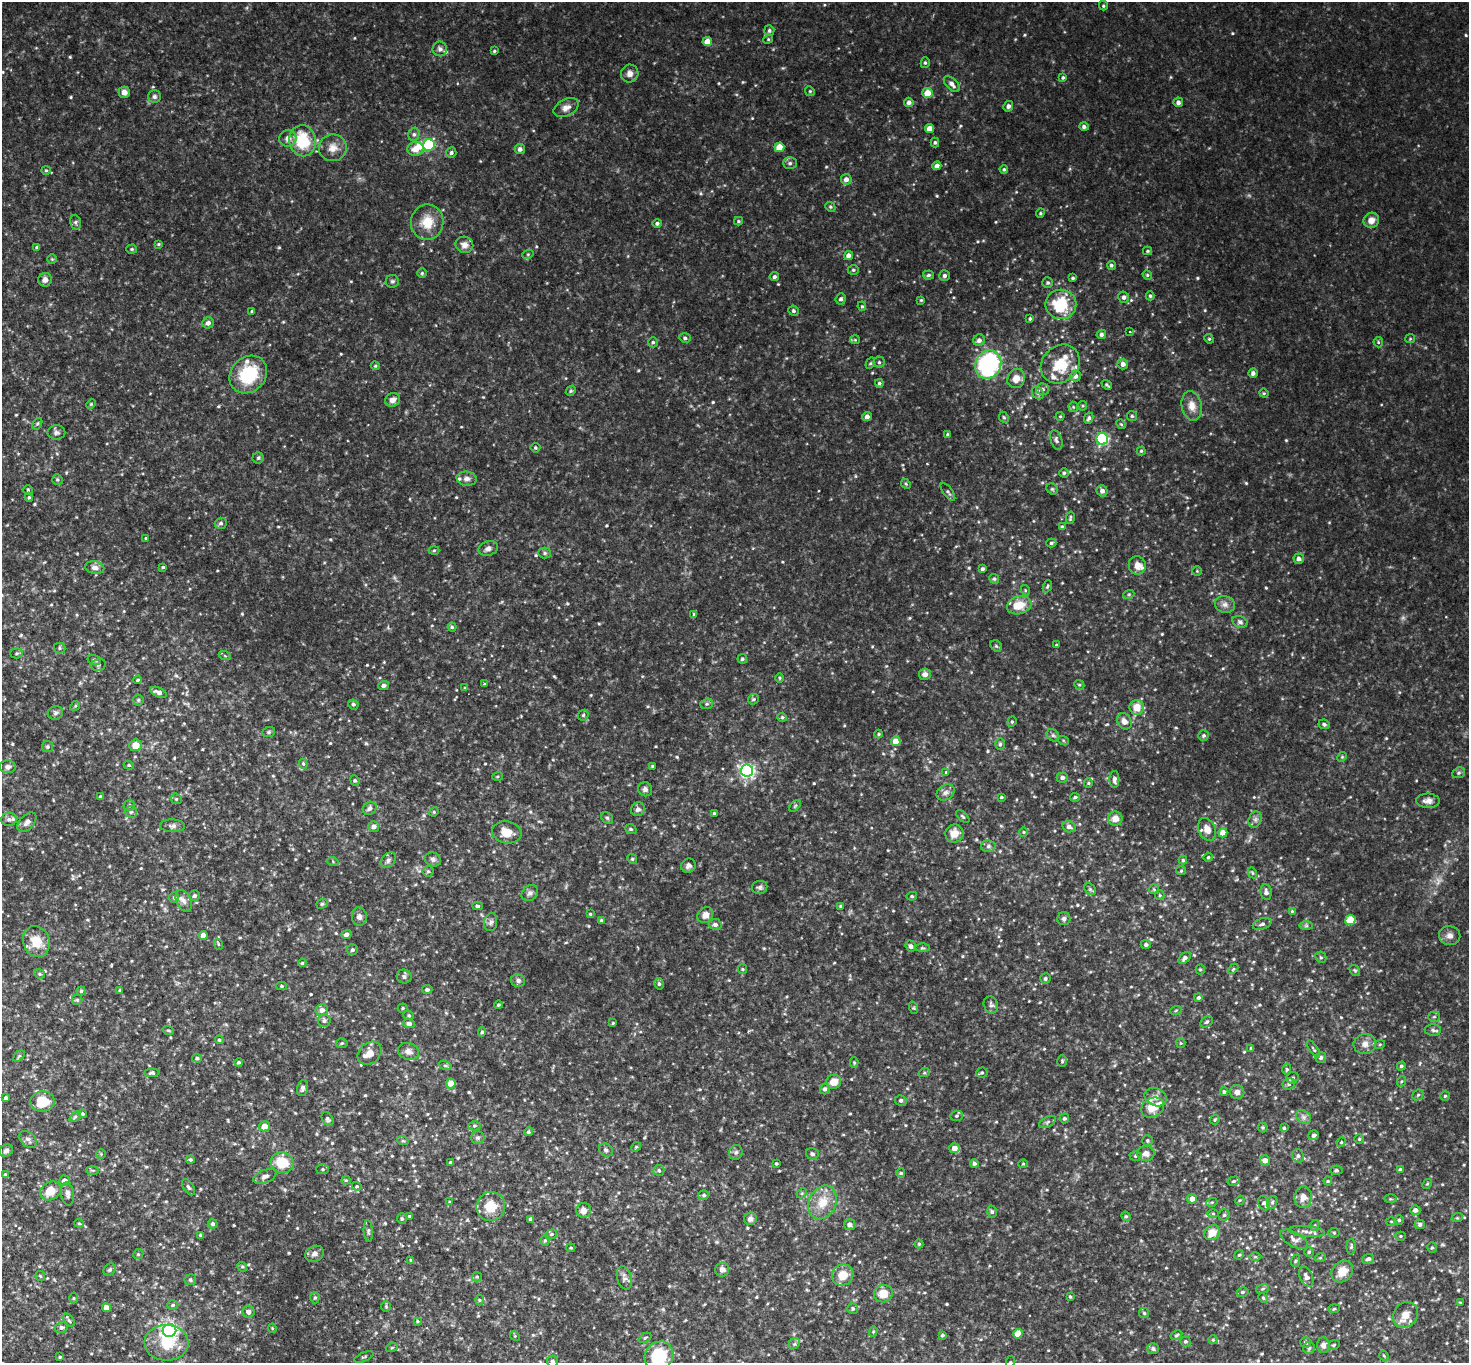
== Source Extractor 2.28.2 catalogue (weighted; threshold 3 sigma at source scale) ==
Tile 7 of 4 x 4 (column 3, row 2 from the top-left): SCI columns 2977-4443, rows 3043-4403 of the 5953 x 5945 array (HDU 1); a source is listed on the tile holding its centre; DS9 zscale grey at full resolution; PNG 1471 x 1365 px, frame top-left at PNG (2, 2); each listed source drawn as its Kron ellipse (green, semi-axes under 4 px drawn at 4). Shown black and unused: <1% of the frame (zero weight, under 2 of 3 exposures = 3% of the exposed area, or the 3 px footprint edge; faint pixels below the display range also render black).
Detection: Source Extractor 2.28.2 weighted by HDU 2 'WHT'; one run over the whole footprint, this tile lists its part. Background 0.139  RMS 0.011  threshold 0.0513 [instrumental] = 3 sigma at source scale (4.5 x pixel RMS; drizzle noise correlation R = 1.50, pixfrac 1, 0.05/0.05 arcsec/px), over >= 5 px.
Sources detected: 643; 1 too faint to see at this stretch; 2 cosmic-ray / hot-pixel residue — neither listed nor drawn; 12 inside a brighter listed object's ellipse — not listed separately; of the other 628, all 500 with FLUX_AUTO >= 1.1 (the completeness limit of this list) listed and drawn (128 fainter detections not listed), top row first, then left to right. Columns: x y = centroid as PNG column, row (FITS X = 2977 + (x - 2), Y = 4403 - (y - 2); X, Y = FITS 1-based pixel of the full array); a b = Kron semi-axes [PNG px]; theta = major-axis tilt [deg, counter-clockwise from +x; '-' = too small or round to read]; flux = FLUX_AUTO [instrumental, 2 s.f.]
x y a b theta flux
1103 6 5 3 - 1.4
769 31 5 5 - 2.2
768 39 5 4 - 1.2
707 42 5 4 - 10
440 49 7 7 - 3.3
494 51 3 3 - 1.2
925 63 5 4 - 1.7
630 74 9 8 - 5.1
1063 78 4 3 - 1.5
952 84 10 5 -44 4.8
810 91 5 4 - 1.4
124 92 5 5 - 5.9
928 93 5 5 - 15
154 96 6 6 - 2.6
909 102 4 4 - 4.1
1178 102 5 4 - 3.3
1008 106 5 4 - 3
566 108 13 8 28 6.3
1084 126 5 4 - 2.8
929 129 4 4 - 8.4
414 134 7 5 74 2.7
288 138 8 8 - 5.8
303 141 16 13 -78 44
935 142 5 4 - 1.8
429 145 6 5 - 91
779 147 5 4 - 18
333 148 14 13 - 9.8
416 149 8 7 - 11
520 149 5 5 - 4
451 153 5 5 - 2.5
790 163 7 5 0 2.5
937 166 4 4 - 7.1
1004 169 4 3 - 1.3
46 170 4 4 - 1.2
846 179 5 5 - 5.1
830 207 5 4 - 1.4
1040 213 5 3 - 1.3
1371 220 8 7 - 8.1
738 221 4 4 - 1.2
75 222 7 5 -75 2.4
427 222 18 16 82 21
657 223 4 4 - 2.2
158 244 4 3 - 1.3
464 245 9 8 - 6.3
37 247 4 3 - 2.4
132 249 5 4 - 1.5
1147 251 4 4 - 1.3
528 254 5 3 - 1.2
848 256 5 4 - 5.4
52 259 5 5 - 1.5
1111 265 5 4 - 2
853 270 5 4 - 1.6
422 273 5 5 - 1.5
929 275 5 4 - 1.9
944 275 5 5 - 2.7
1147 275 5 4 - 1.3
774 277 4 4 - 2.2
1073 278 4 3 - 1.5
45 280 7 7 - 5
392 281 6 6 - 2.2
1048 283 5 5 - 1.7
1150 296 4 4 - 1.6
1124 297 6 5 - 3.1
841 299 5 5 - 2.5
921 300 4 3 - 1.2
1061 304 15 15 - 45
862 306 5 4 - 1.3
252 311 4 4 - 1.4
793 311 5 5 - 2.5
1030 319 3 3 - 1.6
208 323 6 5 - 3.8
1129 332 3 3 - 1.2
1101 334 5 4 - 2.8
685 338 6 5 - 2.4
1209 339 5 4 - 1.4
1410 339 5 4 - 1.2
855 340 5 4 - 1.2
979 340 6 5 - 4.3
653 342 5 4 - 1.9
1378 342 5 5 - 1.4
879 362 5 5 - 2.1
870 363 6 4 58 1.4
988 364 14 12 65 150
1060 364 21 18 44 35
1123 364 5 5 - 5.1
375 366 4 3 - 1.3
1253 373 4 4 - 3.7
248 374 20 17 45 53
1075 376 5 5 - 4.3
1016 378 10 8 66 9.3
879 383 4 4 - 1.7
1107 385 6 4 -39 1.6
1043 389 6 6 - 3
571 391 5 4 - 1.5
1038 393 7 5 -51 2.4
1264 393 5 4 - 1.2
393 400 7 6 - 6.3
91 404 5 4 - 1.2
1083 406 4 4 - 1.2
1192 406 15 10 -79 11
1073 407 5 5 - 1.4
867 416 4 4 - 4.8
1060 416 4 4 - 1.1
1132 416 5 5 - 1.6
1004 417 6 4 -67 1.4
1089 418 6 4 64 2.2
37 424 6 4 58 1.4
1121 424 5 4 - 1.2
56 432 9 7 0 3.2
948 435 4 4 - 2
1102 439 6 6 - 180
1056 440 10 5 -73 3
535 448 5 5 - 1.6
1141 451 4 4 - 1.3
258 458 5 5 - 1.7
1064 473 4 4 - 1.8
467 479 10 7 -6 4.2
57 480 5 5 - 1.7
906 484 5 4 - 1.3
1052 489 6 5 - 1.7
28 490 5 5 - 1.4
1102 491 6 5 - 4.4
948 492 10 4 -53 2.2
29 497 4 4 - 1.6
1070 518 6 3 77 1.5
221 523 6 5 - 2.4
1062 527 4 3 - 1.9
146 538 3 3 - 1.2
1051 543 5 4 - 1.5
488 548 10 7 16 4.3
434 550 5 3 - 1.2
545 553 6 5 - 2.2
1299 559 5 5 - 4.8
1137 565 9 8 - 8.4
163 567 4 3 - 1.4
95 568 9 6 -9 5
982 569 3 3 - 2.1
1197 571 4 4 - 1.3
994 579 5 4 - 1.5
1047 586 6 4 70 1.4
1025 590 5 3 - 1.1
1129 594 5 3 - 1.2
1225 604 10 8 -14 5.2
1019 605 12 9 16 19
694 614 3 3 - 3.3
1240 622 8 5 -16 2.7
452 627 4 4 - 1.6
1057 645 3 3 - 1.4
996 646 6 5 - 1.7
60 648 6 5 - 1.8
17 653 6 5 - 1.8
225 656 6 4 -19 1.4
742 659 5 4 - 1.7
94 660 7 5 -15 1.8
98 665 7 6 - 2.8
925 674 6 5 - 5
780 678 5 3 - 1.1
138 680 4 3 - 1.2
484 684 3 3 - 2.1
384 685 5 4 - 3.1
1079 685 5 4 - 1.5
465 688 4 4 - 1.2
158 692 8 4 -24 4.7
753 699 6 5 - 1.6
138 700 5 5 - 1.6
353 704 5 4 - 2.3
707 704 6 5 - 2.1
75 706 5 4 - 1.4
1137 707 7 7 - 13
55 713 8 7 - 2.6
583 715 6 5 - 1.6
782 717 5 4 - 1.2
1124 721 8 6 -58 6.5
1012 722 5 4 - 1.5
1324 724 6 4 -25 2
269 732 6 5 - 1.6
879 734 4 4 - 1.3
1053 735 7 5 -44 2.2
1204 735 5 5 - 2.1
1063 740 6 3 -19 1.2
896 741 5 5 - 13
1000 744 6 4 89 2.1
135 745 6 6 - 11
48 747 5 5 - 1.8
1342 757 5 4 - 1.2
303 764 5 4 - 1.6
129 765 5 4 - 1.3
653 766 4 3 - 1.2
8 767 8 6 -2 3.7
747 771 6 6 - 280
946 772 4 3 - 1.2
1459 773 6 5 - 2
497 776 5 3 - 1.2
1062 777 5 5 - 3.2
1114 779 8 5 90 4.2
355 780 5 4 - 1.7
1088 783 5 4 - 1.4
645 789 7 7 - 3.3
946 792 10 7 33 4.5
100 797 3 3 - 1.8
1001 797 4 3 - 1.4
1075 797 5 3 - 1.8
176 799 6 5 - 1.4
1428 801 12 7 -1 5.7
129 805 6 5 - 1.7
795 806 7 4 45 1.4
370 808 7 6 - 4
638 809 7 6 - 3.7
131 812 6 6 - 2.4
434 812 5 4 - 1.3
714 813 3 3 - 1.2
963 816 8 4 -42 1.8
607 818 6 5 - 1.8
1115 818 7 7 - 9.2
9 819 7 6 - 2.9
1255 819 8 6 70 3.2
27 822 11 7 47 4.6
172 826 12 6 -2 3.9
374 827 5 5 - 3.8
1069 827 6 5 - 3.9
631 829 6 4 -21 1.6
1207 829 12 8 -63 9.1
507 832 15 11 -10 14
1023 832 4 4 - 1.1
954 833 9 9 - 12
1223 833 4 4 - 9.9
988 846 7 6 - 3
1208 857 4 4 - 1.5
433 859 8 7 - 3.2
632 859 5 4 - 1.3
388 860 9 6 48 3.2
1183 860 4 4 - 1.4
333 862 5 3 - 1.2
688 866 7 6 - 3.5
428 871 5 5 - 1.7
1181 871 5 4 - 1.4
1252 873 6 4 -60 1.2
760 887 8 6 13 2.8
1090 889 6 5 - 1.8
1154 889 5 5 - 1.3
1266 892 8 5 -80 3.7
530 893 9 7 43 3.8
1160 895 5 4 - 1.4
195 896 5 5 - 2.9
912 896 5 4 - 1.6
174 897 5 5 - 1.7
184 901 11 7 -66 5.4
322 904 6 4 22 1.7
478 906 5 4 - 2
841 906 4 3 - 1.5
1292 911 4 4 - 1.1
590 914 3 3 - 1.1
705 915 8 7 - 6.3
359 916 9 7 -83 4.3
1064 919 6 6 - 3.4
601 920 4 3 - 1.6
1350 920 5 5 - 22
491 922 9 6 81 3.2
715 924 6 5 - 3.6
1262 924 10 5 17 3.2
1306 926 7 4 0 1.9
346 934 5 4 - 4.6
203 935 4 4 - 8.5
1450 936 11 9 -12 5.6
36 942 16 13 -70 21
218 944 6 3 -72 1.2
1146 944 5 4 - 2.4
911 946 6 5 - 2.6
922 948 7 4 0 1.5
352 950 5 5 - 2.5
1321 957 6 5 - 1.8
1185 958 7 5 44 3.5
302 963 4 4 - 1.4
742 969 5 4 - 1.2
1200 969 5 4 - 1.4
1233 969 6 3 45 1.3
1355 970 6 4 -52 1.5
39 974 6 4 -22 1.5
404 976 7 7 - 2.9
1045 979 5 5 - 1.9
518 981 7 6 - 3.2
659 984 6 4 -76 2.1
282 986 5 4 - 1.8
120 990 4 3 - 1.5
427 990 5 4 - 2.6
81 991 4 4 - 1.4
1198 998 4 4 - 2
77 1000 5 5 - 1.3
498 1005 4 3 - 1.3
991 1005 9 7 -72 3.3
403 1008 5 4 - 1.4
914 1008 6 4 -71 1.4
322 1010 6 6 - 5.7
1176 1010 6 3 20 1.1
409 1015 5 4 - 1.5
1434 1017 5 5 - 1.8
324 1021 6 6 - 2.6
1207 1022 7 5 39 2.1
613 1023 4 3 - 1.1
409 1024 5 4 - 4
168 1030 6 3 -18 1.2
1433 1030 8 6 -2 2.9
482 1032 5 4 - 1.7
219 1040 4 4 - 1.4
342 1043 5 4 - 1.5
1181 1043 5 4 - 1.1
1365 1044 11 10 - 7.6
1380 1044 5 3 - 1.1
1251 1048 4 3 - 1.6
1314 1049 10 3 -57 1.6
408 1051 11 8 -15 5.6
370 1053 13 10 41 11
19 1056 7 4 44 1.4
197 1058 5 4 - 2.2
1321 1058 5 5 - 2.6
1062 1061 6 5 - 1.8
239 1062 4 4 - 1.8
854 1062 5 4 - 1.2
445 1065 7 4 -19 1.6
1401 1066 4 4 - 1.9
1287 1069 6 4 -89 1.7
152 1073 8 4 3 2
924 1073 6 4 18 1.4
982 1073 5 5 - 1.8
1292 1078 6 5 - 2
1402 1081 5 3 - 1.2
834 1082 7 7 - 11
451 1083 5 5 - 12
1289 1084 6 5 - 2.4
302 1088 8 5 75 2.8
825 1089 5 5 - 2.8
1224 1092 4 4 - 1.9
1237 1092 7 7 - 4.5
1418 1095 6 5 - 1.7
1445 1096 5 5 - 1.6
1156 1097 11 8 -24 6.2
6 1098 4 4 - 2.9
901 1100 6 5 - 3.1
43 1101 12 10 -2 28
1153 1107 12 9 28 16
83 1114 4 4 - 1.7
956 1116 6 5 - 1.8
75 1117 6 3 37 1.4
1304 1117 8 6 -37 3.4
1064 1118 5 5 - 1.8
328 1119 7 5 -58 2.2
1215 1120 5 4 - 1.3
1047 1122 9 5 28 2.4
265 1126 5 5 - 9.6
474 1126 6 4 0 1.6
1263 1127 5 5 - 1.6
1284 1128 4 4 - 1.5
528 1132 4 4 - 1.6
1314 1135 5 4 - 2.9
478 1138 7 6 - 2.6
28 1139 10 7 -43 3.6
1359 1139 4 4 - 1.3
403 1141 6 3 -17 1.2
1147 1141 5 5 - 1.6
1341 1142 5 4 - 1.3
636 1147 5 4 - 1.4
954 1148 5 5 - 8
6 1150 7 6 - 3.1
606 1150 7 6 - 2.5
736 1152 7 6 - 2.7
101 1154 5 4 - 1.2
812 1154 6 5 - 2.3
1146 1154 8 7 - 5.2
1136 1156 6 5 - 1.9
1298 1156 6 6 - 2.9
190 1160 4 4 - 1.5
1265 1160 5 5 - 6.2
282 1163 11 10 - 28
451 1163 3 3 - 2.2
776 1163 3 3 - 1.4
974 1163 4 4 - 2.4
1023 1164 4 4 - 1.2
323 1169 6 5 - 1.9
93 1170 6 3 -1 1.3
659 1170 5 5 - 2.2
1336 1170 6 4 2 1.7
1400 1170 4 3 - 2.8
901 1173 4 4 - 1.2
5 1175 4 3 - 2.7
265 1176 12 6 23 4.3
346 1180 4 4 - 1.1
64 1181 5 5 - 6.6
1234 1181 6 4 15 1.7
1328 1181 4 4 - 1.2
1427 1184 5 4 - 1.2
357 1186 5 4 - 1.2
188 1187 9 5 -56 2.4
51 1191 11 8 31 17
802 1193 6 4 45 1.4
68 1194 12 6 -83 4.3
704 1195 5 5 - 2.1
1303 1197 11 8 84 8
1192 1199 5 4 - 8
1390 1199 6 3 0 1.4
1240 1200 5 4 - 1.2
450 1202 4 3 - 1.2
823 1202 17 13 66 20
1212 1202 5 3 - 1.1
1272 1202 6 5 - 1.9
1264 1203 7 5 -65 3.1
491 1206 14 14 - 23
583 1210 7 7 - 7.1
1415 1210 5 4 - 4.2
992 1212 6 4 -75 1.9
1213 1214 6 4 -1 1.2
1224 1215 6 5 - 2
409 1216 4 3 - 1.1
1126 1216 5 4 - 1.4
1457 1218 6 3 18 1.1
402 1219 5 5 - 1.8
531 1219 4 4 - 3.2
750 1219 6 6 - 4.3
1399 1220 5 5 - 2
1391 1221 5 3 - 1.2
79 1223 5 4 - 1.3
213 1224 5 4 - 2.2
1420 1224 5 5 - 2.9
850 1225 5 5 - 5
1315 1225 5 3 - 1.2
368 1231 11 4 -86 2.7
1307 1232 18 5 -5 5.6
1212 1233 8 7 - 13
1334 1233 5 5 - 1.4
551 1234 6 4 21 1.7
201 1235 3 3 - 2.1
1400 1236 5 4 - 1.3
1294 1239 15 7 -29 5.3
545 1240 5 4 - 1.5
919 1244 4 4 - 1.4
1351 1247 8 4 87 1.8
571 1248 4 3 - 1.1
1432 1248 5 4 - 1.4
1309 1252 4 4 - 1.5
138 1254 5 4 - 1.5
314 1254 9 7 27 4.6
1239 1255 5 4 - 1.4
1255 1257 6 4 -1 1.5
1320 1258 6 3 18 1.2
1368 1259 6 5 - 2.9
411 1260 4 4 - 1.3
1295 1261 6 4 71 1.4
242 1267 5 4 - 1.5
722 1269 7 7 - 5
110 1270 7 5 43 2.2
1342 1272 12 9 44 13
843 1275 11 10 - 15
40 1276 5 5 - 1.3
477 1277 5 4 - 1.4
1306 1277 11 6 -63 4.9
624 1278 12 7 -74 4.6
190 1280 5 5 - 2.2
1263 1289 6 4 21 1.6
1242 1292 6 5 - 1.9
883 1294 9 8 - 14
1070 1297 4 3 - 1.5
74 1298 5 3 - 1.1
315 1298 6 4 88 1.6
1263 1298 5 4 - 1.3
480 1300 5 3 - 1.2
1460 1303 4 3 - 1.1
173 1305 5 4 - 1.6
386 1306 5 4 - 1.3
106 1308 4 4 - 9
853 1308 5 5 - 2
1334 1309 6 3 3 1.1
248 1312 6 6 - 5.9
1144 1313 5 5 - 1.6
1405 1315 14 11 51 12
69 1320 7 4 -53 1.9
417 1321 4 4 - 1.1
61 1327 6 5 - 2.8
272 1328 4 4 - 1.2
169 1331 7 6 - 350
873 1331 5 4 - 1.3
1018 1334 5 4 - 18
942 1335 4 4 - 2
1176 1335 6 4 28 1.5
515 1336 5 4 - 1.2
645 1338 7 4 30 1.5
1213 1340 5 4 - 1.2
1185 1341 5 5 - 2.1
1306 1342 5 5 - 1.8
166 1343 22 18 -2 30
794 1344 6 5 - 1.9
1323 1345 8 6 -86 4.7
1334 1345 6 4 21 1.6
392 1347 6 4 20 1.2
1309 1348 6 6 - 2.1
1153 1349 5 5 - 2.7
659 1356 15 13 47 45
1384 1356 5 4 - 1.2
60 1357 3 3 - 1.3
364 1357 10 3 23 1.4
552 1361 5 5 - 2.4
1010 1362 6 3 81 1.2
Isophote crosses this tile's border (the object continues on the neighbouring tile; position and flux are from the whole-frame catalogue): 3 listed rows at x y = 659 1356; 552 1361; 1010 1362